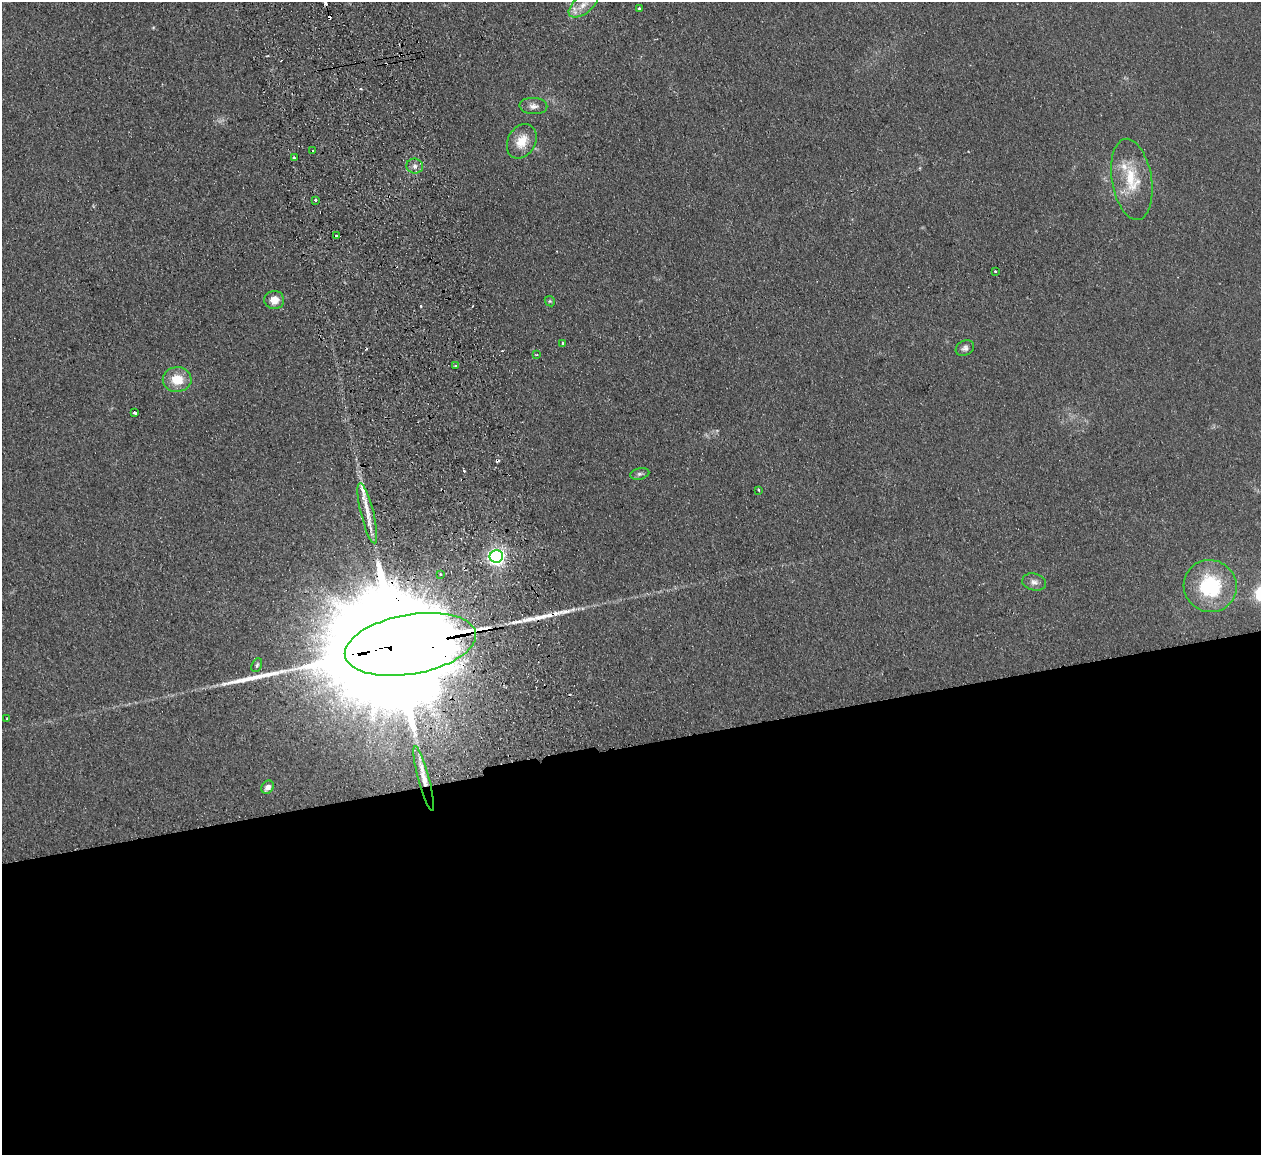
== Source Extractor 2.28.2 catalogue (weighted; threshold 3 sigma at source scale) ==
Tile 15 of 4 x 4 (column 3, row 4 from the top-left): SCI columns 2576-3834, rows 161-1313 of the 5150 x 5049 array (HDU 1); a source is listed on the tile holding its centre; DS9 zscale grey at full resolution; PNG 1263 x 1157 px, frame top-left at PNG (2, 2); each listed source drawn as its Kron ellipse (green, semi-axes under 4 px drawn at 4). Shown black and unused: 35% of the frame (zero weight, under 2 of 3 exposures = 3% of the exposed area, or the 3 px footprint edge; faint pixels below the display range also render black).
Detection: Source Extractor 2.28.2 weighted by HDU 2 'WHT'; one run over the whole footprint, this tile lists its part. Background 0.13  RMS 0.012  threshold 0.0544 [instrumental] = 3 sigma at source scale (4.5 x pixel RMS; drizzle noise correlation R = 1.50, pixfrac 1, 0.05/0.05 arcsec/px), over >= 5 px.
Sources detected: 43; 2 inside a brighter object's white glare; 7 cosmic-ray / hot-pixel residue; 1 long thin detection or spike segment (spike, bleed or trail) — neither listed nor drawn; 2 inside a brighter listed object's ellipse — not listed separately; the other 31 listed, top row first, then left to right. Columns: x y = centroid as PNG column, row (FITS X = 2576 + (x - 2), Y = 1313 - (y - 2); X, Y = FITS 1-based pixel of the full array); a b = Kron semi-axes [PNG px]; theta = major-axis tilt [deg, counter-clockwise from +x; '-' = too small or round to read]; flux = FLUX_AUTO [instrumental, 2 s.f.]
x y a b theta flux
583 5 17 9 38 13
639 8 3 3 - 2.8
533 106 14 8 -3 6.6
522 141 18 13 62 23
313 151 3 3 - 3
294 158 3 3 - 5
415 166 8 7 - 5.5
1132 179 41 20 -80 49
316 200 3 3 - 2.8
336 236 3 3 - 6.2
995 271 3 3 - 2.1
274 300 10 9 - 12
550 301 5 4 - 1.6
563 343 3 3 - 1.5
965 348 10 7 29 4.5
537 355 3 2 - 1.3
455 366 3 2 - 1.2
177 380 14 12 1 26
135 413 4 3 - 3.1
640 474 10 5 11 3.4
759 490 4 3 - 1.2
367 513 31 6 -76 19
496 556 7 6 - 500
440 574 4 3 - 1.7
1034 582 12 8 -14 6.4
1210 586 27 26 - 88
410 644 66 30 10 82000
257 665 7 5 63 2.3
7 719 3 2 - 1.3
424 778 33 5 -75 16
268 787 7 5 53 7
Overlapping masked pixels (flux is a lower limit): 2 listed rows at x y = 410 644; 424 778